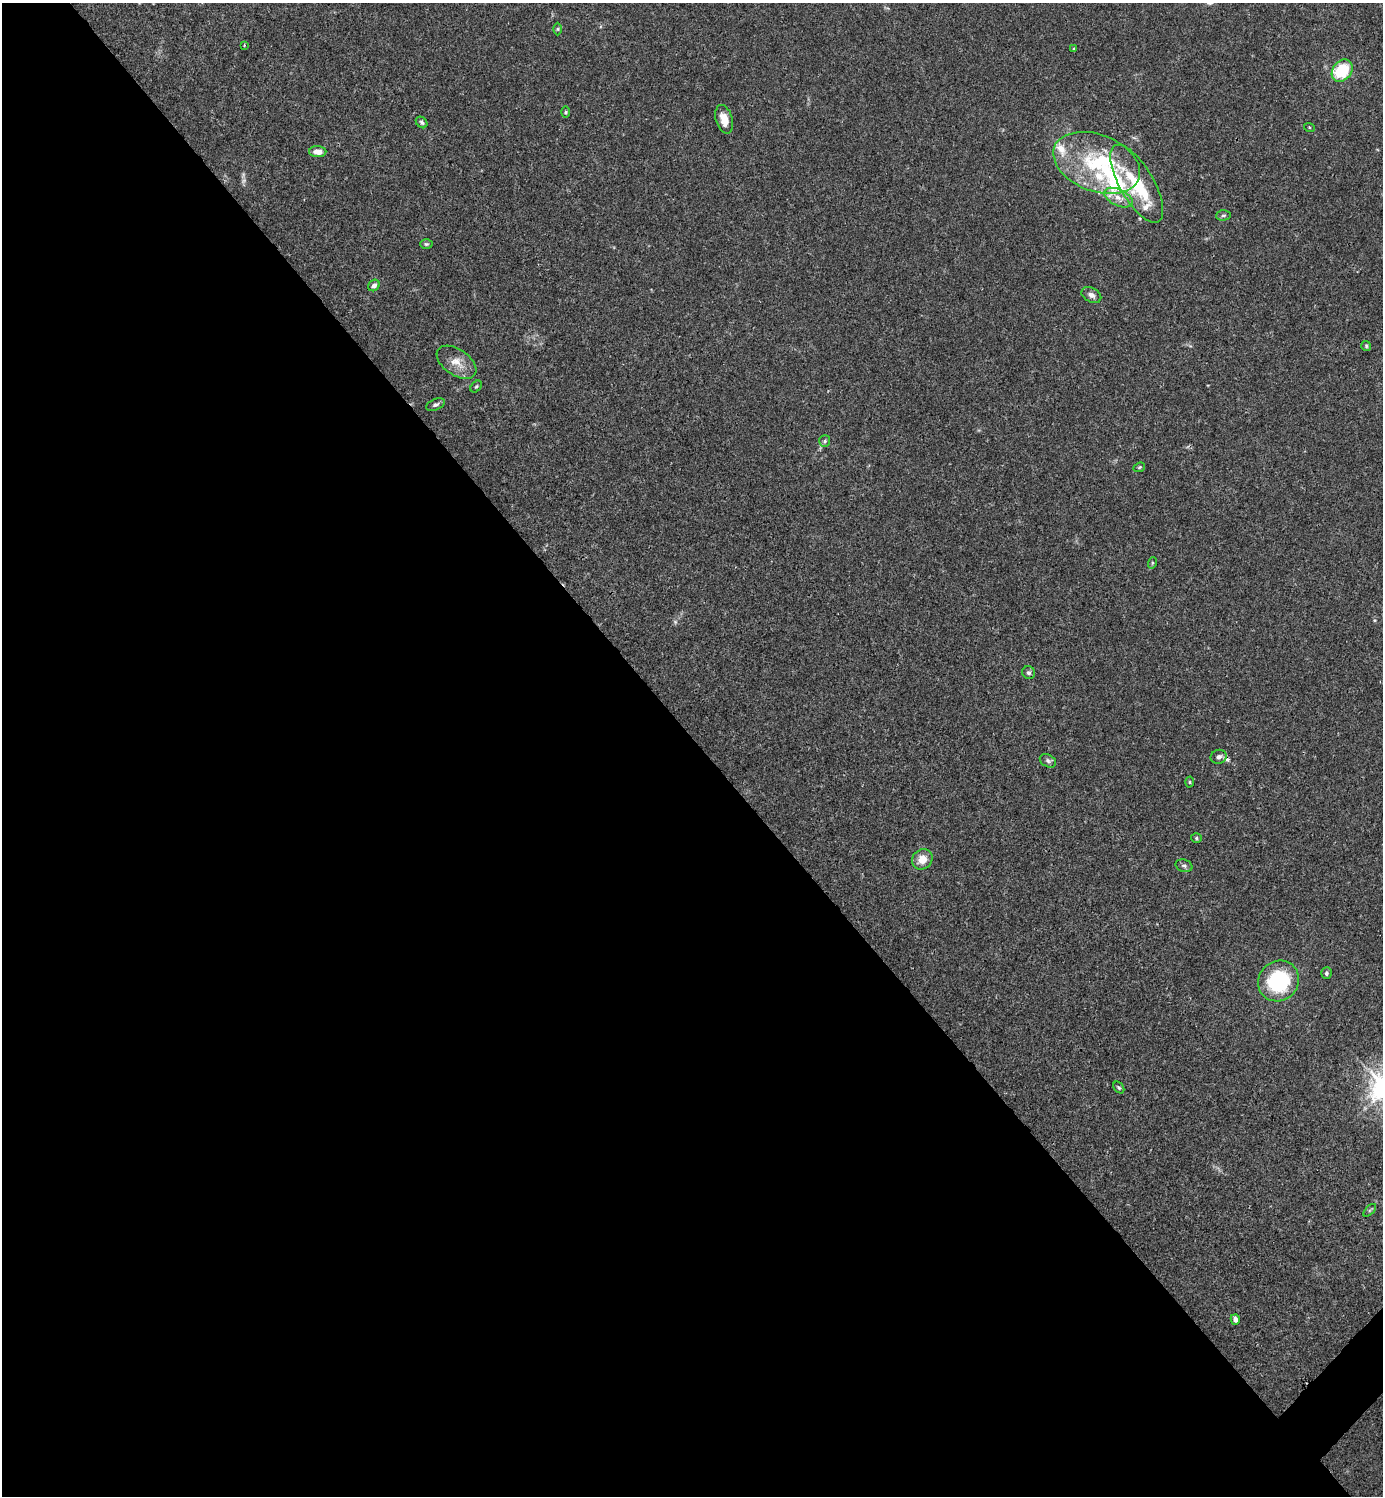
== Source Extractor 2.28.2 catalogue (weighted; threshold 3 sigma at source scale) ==
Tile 9 of 4 x 4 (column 1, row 3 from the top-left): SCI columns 300-1680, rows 1495-2988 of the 5981 x 5982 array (HDU 1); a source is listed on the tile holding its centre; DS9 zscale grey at full resolution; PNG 1385 x 1498 px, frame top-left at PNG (2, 3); each listed source drawn as its Kron ellipse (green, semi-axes under 4 px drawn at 4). Shown black and unused: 51% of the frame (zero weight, under 3 of 4 exposures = <1% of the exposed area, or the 3 px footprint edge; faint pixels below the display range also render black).
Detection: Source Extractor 2.28.2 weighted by HDU 2 'WHT'; one run over the whole footprint, this tile lists its part. Background 0.015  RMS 0.0022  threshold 0.00979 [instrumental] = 3 sigma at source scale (4.5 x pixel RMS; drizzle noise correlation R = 1.50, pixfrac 1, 0.05/0.05 arcsec/px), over >= 5 px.
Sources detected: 44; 1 too faint to see at this stretch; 2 inside a brighter object's white glare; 1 cosmic-ray / hot-pixel residue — neither listed nor drawn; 5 inside a brighter listed object's ellipse — not listed separately; the other 35 listed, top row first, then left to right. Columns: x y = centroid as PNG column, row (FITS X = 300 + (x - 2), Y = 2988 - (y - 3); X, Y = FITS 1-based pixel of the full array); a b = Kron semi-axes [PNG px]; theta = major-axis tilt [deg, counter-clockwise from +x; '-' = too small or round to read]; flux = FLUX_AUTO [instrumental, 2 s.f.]
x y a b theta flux
558 29 6 4 89 0.26
244 45 3 3 - 0.19
1074 49 4 3 - 0.22
1342 70 12 9 51 11
565 112 5 3 - 0.25
724 119 14 8 -74 2.3
422 122 6 5 - 0.48
1309 127 5 3 - 0.21
318 152 9 5 -1 1.7
1097 163 45 28 -21 18
1137 184 44 17 -60 14
1118 198 15 8 -25 2.1
1223 215 7 5 3 0.41
426 244 6 5 - 0.33
374 285 6 5 - 0.84
1091 295 11 7 -29 0.96
1366 346 5 5 - 0.31
457 362 22 13 -35 3
476 386 7 4 48 0.32
436 405 10 5 23 0.59
825 441 6 5 - 0.41
1139 467 6 4 22 0.28
1152 563 6 3 72 0.24
1029 672 7 6 - 0.54
1219 757 8 6 24 0.83
1048 761 8 6 -29 0.6
1190 782 5 3 - 0.22
1196 838 5 4 - 0.34
922 859 11 9 41 2.7
1184 866 9 6 -17 0.57
1326 973 6 5 - 0.48
1279 981 21 19 44 19
1119 1088 6 4 -49 0.36
1370 1210 8 4 45 0.33
1235 1319 5 4 - 0.93